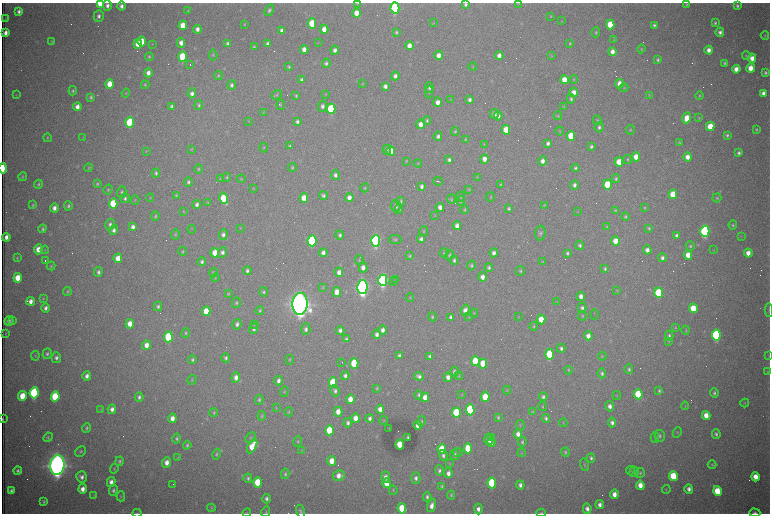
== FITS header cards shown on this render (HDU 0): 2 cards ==
NAXIS1  =                 1536 /fastest changing axis
NAXIS2  =                 1023 /next to fastest changing axis

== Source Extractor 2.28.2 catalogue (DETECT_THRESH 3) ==
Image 1536 x 1023 px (HDU 0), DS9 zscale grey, zoomed out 1/2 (1 PNG px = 2 x 2 image px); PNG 772 x 516 px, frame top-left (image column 1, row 1022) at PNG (2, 3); each listed source drawn as its Kron ellipse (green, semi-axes under 4 px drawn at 4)
Background 2880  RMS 33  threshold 99.3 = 3 sigma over >= 5 px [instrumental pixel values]
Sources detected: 588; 95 cannot appear on this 1/2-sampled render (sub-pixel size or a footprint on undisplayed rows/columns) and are neither listed nor drawn; the other 493 listed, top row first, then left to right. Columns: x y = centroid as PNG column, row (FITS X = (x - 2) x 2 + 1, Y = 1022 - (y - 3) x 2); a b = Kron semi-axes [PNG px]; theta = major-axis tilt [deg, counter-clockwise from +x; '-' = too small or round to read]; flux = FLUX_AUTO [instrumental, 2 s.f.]
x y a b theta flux
100 3 4 3 - 1.9e+05
358 3 4 3 - 6.8e+03
518 3 4 2 - 3.9e+03
465 4 3 3 - 1.4e+04
687 4 4 4 - 8.3e+03
107 6 5 4 - 2.8e+04
121 6 4 4 - 2.6e+04
737 6 4 3 - 1.4e+04
395 8 5 4 - 1.1e+06
269 10 6 4 59 1.6e+04
19 11 4 3 - 2.2e+04
188 11 4 3 - 6.7e+03
356 13 5 4 - 8.3e+04
99 16 6 5 - 2.5e+04
551 16 3 3 - 5.8e+03
5 19 3 1 - 2.1e+03
562 21 3 2 - 3.4e+03
312 23 5 4 - 2.8e+05
433 23 3 3 - 4.7e+03
715 23 3 3 - 1.1e+04
245 24 3 3 - 5.8e+03
610 24 5 4 - 2.0e+05
183 25 4 4 - 1.1e+05
654 25 3 3 - 1.3e+04
197 29 4 3 - 3.4e+04
324 29 4 4 - 6.5e+04
282 30 4 4 - 3.5e+04
396 32 3 3 - 1.0e+04
596 32 5 3 - 9.6e+03
720 32 5 4 - 2.4e+04
5 33 4 3 - 3.7e+04
765 36 4 3 - 7.3e+03
614 40 4 3 - 6.1e+03
51 41 4 3 - 5.2e+03
142 41 5 4 - 1.3e+05
181 43 5 4 - 4.0e+04
318 43 3 2 - 3.0e+03
570 43 4 3 - 8.0e+03
138 44 5 4 - 7.5e+04
152 44 3 2 - 4.0e+03
227 44 4 3 - 1.8e+04
268 44 4 3 - 2.3e+04
409 46 4 4 - 5.3e+04
254 47 4 3 - 6.9e+03
304 49 4 3 - 4.8e+04
641 49 4 3 - 7.2e+03
335 50 4 4 - 2.6e+04
709 50 4 4 - 3.7e+04
612 52 4 4 - 4.6e+04
213 55 5 4 - 9.4e+03
439 55 4 4 - 5.0e+04
499 56 4 4 - 4.2e+04
551 56 4 3 - 4.5e+03
746 56 4 4 - 6.8e+03
149 57 4 3 - 9.0e+03
182 57 5 4 - 3.0e+05
752 58 4 4 - 5.7e+04
658 60 4 3 - 1.2e+04
326 63 5 4 - 1.6e+04
725 63 4 4 - 1.2e+04
190 65 2 1 - 2.0e+05
289 67 4 3 - 9.4e+03
473 67 4 3 - 4.4e+03
751 68 4 4 - 9.4e+04
736 69 4 4 - 5.7e+04
148 73 4 4 - 4.2e+04
765 73 3 3 - 1.2e+04
218 76 4 4 - 8.8e+03
395 76 4 4 - 2.6e+04
574 79 4 4 - 7.0e+03
302 80 4 3 - 1.8e+04
564 80 4 4 - 1.0e+05
109 84 5 4 - 1.1e+05
362 84 3 3 - 3.9e+03
619 84 5 4 - 6.6e+04
145 85 4 3 - 8.9e+03
232 85 5 4 - 1.7e+04
385 86 4 3 - 2.4e+04
429 88 5 4 - 1.9e+04
624 88 4 3 - 6.5e+03
73 91 4 4 - 1.1e+04
429 92 6 3 87 6.8e+03
574 92 5 4 - 5.6e+04
126 93 4 3 - 6.2e+03
192 93 5 4 - 2.7e+04
763 93 4 4 - 2.9e+04
325 94 3 3 - 4.1e+03
16 95 3 2 - 3.3e+03
277 95 5 4 - 1.1e+04
649 95 4 3 - 4.6e+03
296 96 3 3 - 9.3e+03
700 96 4 3 - 7.2e+03
91 97 4 3 - 1.2e+04
451 99 4 3 - 4.6e+03
571 99 5 4 - 1.5e+04
470 100 4 3 - 2.1e+04
438 102 4 4 - 4.8e+04
199 105 5 4 - 1.2e+04
281 105 5 3 - 7.4e+03
171 106 3 3 - 1.3e+04
322 106 5 4 - 2.2e+04
77 107 4 3 - 4.2e+04
563 107 4 3 - 6.4e+03
331 109 5 4 - 5.9e+05
263 113 4 3 - 4.5e+03
494 114 5 4 - 3.3e+04
498 116 4 4 - 3.1e+04
558 116 4 4 - 7.1e+03
687 118 5 4 - 9.2e+04
699 118 4 3 - 5.7e+03
597 120 4 3 - 7.3e+03
248 121 4 3 - 4.6e+03
427 121 4 3 - 1.1e+04
297 122 4 3 - 1.7e+04
130 123 5 4 - 6.0e+05
421 124 5 4 - 6.2e+04
710 126 4 4 - 1.6e+05
599 127 5 4 - 1.7e+04
506 130 5 4 - 1.4e+05
630 130 5 3 - 7.4e+03
756 130 4 3 - 9.5e+03
455 131 4 3 - 8.4e+03
560 131 4 3 - 4.9e+03
727 135 4 3 - 1.2e+04
438 136 5 4 - 2.0e+04
571 136 5 4 - 2.3e+05
47 138 4 3 - 7.1e+03
83 138 4 3 - 4.6e+03
465 140 4 3 - 7.7e+03
548 143 4 3 - 2.0e+04
679 143 4 3 - 1.0e+04
484 144 4 3 - 4.5e+03
290 146 4 3 - 1.1e+04
591 146 4 3 - 1.4e+04
264 147 5 3 - 5.7e+03
192 149 3 3 - 4.1e+03
387 150 5 4 - 1.3e+04
146 151 4 3 - 4.7e+03
391 151 5 4 - 6.1e+04
739 153 4 4 - 1.6e+04
636 157 4 4 - 9.9e+04
687 157 4 4 - 5.3e+04
484 159 4 4 - 5.1e+04
628 159 4 3 - 7.6e+03
449 160 4 3 - 1.9e+04
406 161 4 3 - 5.2e+03
542 161 4 4 - 3.9e+04
619 162 4 4 - 1.4e+05
418 163 4 3 - 5.0e+03
292 167 4 3 - 9.6e+03
3 168 5 2 - 2.9e+05
89 168 4 3 - 6.5e+03
575 168 4 4 - 1.3e+04
199 169 4 4 - 7.8e+03
156 173 4 4 - 1.5e+04
335 175 5 4 - 2.3e+04
23 177 4 3 - 7.6e+03
227 177 4 3 - 8.7e+03
477 177 4 3 - 4.4e+03
220 178 4 3 - 5.1e+03
241 179 4 3 - 6.7e+03
616 179 4 4 - 1.0e+04
438 181 5 1 - 6.6e+03
188 182 5 4 - 1.5e+04
38 184 4 3 - 1.1e+04
97 184 4 4 - 1.1e+04
501 184 4 3 - 7.1e+03
574 185 4 4 - 2.2e+04
607 185 5 4 - 3.0e+05
422 186 4 3 - 2.2e+04
254 188 4 2 - 3.9e+03
365 188 4 4 - 7.6e+03
469 189 4 3 - 5.9e+03
108 190 5 4 - 1.0e+04
122 192 6 4 73 1.5e+04
673 194 5 4 - 1.8e+05
176 195 4 3 - 8.0e+03
323 196 4 4 - 1.6e+04
461 197 5 3 - 8.5e+03
491 197 4 3 - 5.6e+03
125 198 5 4 - 1.6e+04
150 198 4 3 - 4.7e+03
224 198 6 4 -78 2.6e+05
304 198 5 4 - 1.3e+05
349 198 4 3 - 4.5e+04
717 198 5 4 - 9.9e+03
451 199 5 3 - 6.7e+03
135 200 4 2 - 4.9e+03
401 201 4 4 - 9.7e+03
461 201 5 3 - 7.4e+03
113 203 5 4 - 2.5e+05
208 203 4 3 - 6.7e+03
197 204 4 4 - 2.4e+04
33 205 4 3 - 8.2e+03
544 205 4 3 - 5.2e+03
68 206 4 4 - 1.3e+04
396 206 5 5 - 2.4e+04
440 207 4 3 - 3.7e+04
54 208 4 4 - 3.7e+04
509 208 4 3 - 1.2e+04
645 208 4 3 - 6.4e+03
399 209 5 4 - 1.0e+04
465 210 4 3 - 8.2e+03
615 210 4 3 - 8.6e+03
183 211 4 3 - 4.5e+03
578 212 3 2 - 2.9e+03
435 215 4 3 - 4.3e+03
155 216 5 4 - 1.0e+04
625 216 4 4 - 1.0e+04
110 224 5 5 - 2.1e+04
733 225 4 4 - 8.6e+03
457 226 4 3 - 3.9e+04
133 227 4 3 - 3.0e+04
607 227 3 3 - 8.0e+03
240 228 3 2 - 3.3e+03
649 228 4 4 - 8.9e+03
43 229 4 3 - 1.2e+04
192 229 4 2 - 4.2e+03
114 230 5 4 - 2.4e+04
424 231 5 3 - 6.9e+03
705 231 5 4 - 1.3e+06
540 233 7 5 84 1.8e+04
175 234 5 3 - 6.7e+03
223 235 5 4 - 2.5e+04
340 235 4 4 - 1.6e+04
677 236 4 3 - 2.5e+04
6 237 4 3 - 3.7e+04
741 237 3 2 - 3.7e+03
395 239 6 4 -6 9.6e+03
421 239 4 4 - 2.3e+04
312 241 5 4 - 7.9e+05
376 241 6 4 89 1.7e+06
616 241 4 4 - 1.0e+05
580 245 5 4 - 1.7e+04
690 246 5 4 - 1.2e+04
38 249 5 4 - 8.4e+04
45 250 4 3 - 4.7e+03
647 250 4 4 - 3.5e+04
714 250 4 2 - 3.3e+03
183 251 4 3 - 8.5e+03
222 252 5 4 - 2.4e+04
215 253 5 4 - 1.1e+05
323 253 4 3 - 3.2e+04
444 253 4 3 - 7.7e+03
494 253 4 4 - 2.9e+04
567 253 4 3 - 1.4e+04
748 253 4 4 - 6.1e+04
449 255 5 4 - 1.1e+04
688 255 5 4 - 9.0e+04
410 256 4 3 - 8.1e+03
17 258 4 3 - 7.4e+03
118 258 5 4 - 8.2e+04
662 258 4 4 - 2.1e+04
359 260 4 3 - 5.5e+03
454 260 5 3 - 1.4e+04
45 261 2 1 - 2.3e+03
202 262 4 4 - 1.7e+04
543 262 4 3 - 5.3e+03
51 266 4 3 - 7.7e+03
471 266 5 4 - 1.1e+04
363 268 5 4 - 3.7e+04
489 268 4 3 - 1.5e+04
605 269 4 3 - 1.1e+04
247 271 4 3 - 1.6e+04
520 271 5 4 - 1.0e+04
98 272 5 4 - 1.9e+04
339 272 5 4 - 4.5e+04
213 273 4 4 - 9.8e+03
483 277 4 4 - 4.2e+04
18 278 5 4 - 1.3e+05
215 278 4 3 - 5.9e+03
383 280 6 4 89 1.9e+06
396 280 2 2 - 2.0e+03
393 281 2 2 - 2.3e+03
323 287 4 3 - 5.7e+03
362 287 7 5 89 3.7e+06
617 290 4 3 - 4.9e+03
67 291 4 3 - 9.5e+03
263 292 4 3 - 1.1e+04
337 292 5 4 - 7.8e+04
659 293 5 4 - 4.1e+05
228 294 4 3 - 7.4e+03
581 296 4 4 - 4.2e+04
410 297 4 3 - 5.0e+03
43 299 4 3 - 6.5e+03
31 301 4 3 - 4.0e+04
557 302 4 3 - 4.1e+03
236 303 5 4 - 1.2e+04
300 304 11 7 86 1.0e+07
158 306 4 4 - 1.5e+04
46 308 4 4 - 2.4e+04
582 308 5 4 - 1.7e+04
693 308 5 4 - 1.6e+05
465 310 5 4 - 4.2e+04
769 310 6 3 88 8.2e+03
206 311 5 4 - 1.3e+05
260 311 4 3 - 9.5e+03
474 313 4 3 - 4.9e+03
594 314 5 1 - 3.3e+03
582 316 4 3 - 6.7e+03
432 317 4 3 - 9.8e+03
451 317 4 4 - 2.0e+04
469 317 4 3 - 5.4e+03
518 317 3 3 - 3.7e+03
541 319 5 4 - 1.3e+05
9 321 5 4 - 2.3e+04
12 321 4 3 - 7.2e+03
130 324 5 4 - 7.7e+04
237 324 5 4 - 2.4e+04
254 325 2 1 - 2.1e+03
534 326 4 3 - 7.0e+03
675 328 4 3 - 5.2e+03
254 329 5 4 - 1.8e+04
306 329 5 4 - 2.2e+04
340 330 4 4 - 2.4e+04
383 330 4 4 - 3.0e+04
686 330 4 3 - 7.1e+03
5 333 3 2 - 4.2e+03
186 333 5 4 - 9.5e+03
377 334 4 4 - 2.7e+04
716 335 5 4 - 9.9e+05
588 336 4 4 - 5.0e+04
669 336 5 4 - 1.5e+04
168 337 5 4 - 5.7e+05
346 339 4 3 - 1.3e+04
669 341 4 3 - 5.9e+03
146 345 4 4 - 5.2e+04
561 348 4 4 - 1.8e+04
47 354 5 4 - 1.6e+04
550 354 5 4 - 3.7e+05
35 356 5 3 - 6.9e+03
399 356 4 3 - 2.0e+04
430 356 4 3 - 1.5e+04
602 356 4 3 - 6.5e+03
769 356 3 3 - 4.0e+03
56 358 5 4 - 2.3e+04
226 358 4 3 - 1.6e+04
192 360 4 3 - 1.2e+04
290 360 5 3 - 6.0e+03
475 361 5 4 - 2.8e+05
342 362 2 1 - 2.6e+03
354 363 5 4 - 3.4e+05
483 364 5 4 - 1.7e+05
629 369 5 4 - 1.3e+04
568 370 4 3 - 6.9e+03
768 371 4 3 - 5.8e+03
455 372 5 4 - 2.6e+04
602 373 5 4 - 1.6e+04
87 376 5 4 - 2.9e+04
345 376 4 3 - 2.1e+04
419 376 5 4 - 2.4e+04
459 376 4 3 - 5.7e+03
236 377 5 4 - 4.0e+04
448 377 4 3 - 3.7e+04
192 380 5 3 - 7.0e+03
278 381 4 3 - 2.7e+04
333 382 5 4 - 3.1e+05
377 388 4 3 - 8.1e+03
507 390 4 3 - 4.9e+03
335 391 6 4 -60 1.9e+04
659 391 4 3 - 1.1e+04
284 392 5 4 - 8.1e+03
34 393 5 4 - 9.9e+05
714 393 5 3 - 1.4e+04
462 394 4 3 - 4.0e+03
638 394 5 4 - 3.0e+05
419 395 4 4 - 1.4e+04
22 396 5 4 - 1.3e+05
617 396 4 2 - 4.5e+03
55 397 5 4 - 3.5e+05
139 397 4 4 - 1.9e+04
425 397 5 4 - 6.3e+04
485 397 5 4 - 1.9e+05
543 397 4 3 - 1.5e+04
350 399 4 4 - 7.9e+04
259 400 5 3 - 1.2e+04
745 403 4 4 - 6.2e+03
610 406 5 4 - 3.5e+04
685 406 4 3 - 4.9e+03
542 407 4 3 - 7.0e+03
276 408 4 3 - 4.0e+03
101 409 4 2 - 3.6e+03
112 409 5 4 - 3.0e+04
380 409 4 4 - 4.8e+04
470 410 5 4 - 8.0e+05
289 412 4 3 - 6.9e+03
338 412 5 4 - 6.7e+04
532 412 4 3 - 5.9e+03
214 413 4 3 - 8.1e+03
456 413 5 4 - 4.6e+05
706 415 4 4 - 8.4e+04
262 416 5 3 - 7.8e+03
498 417 4 3 - 1.0e+04
172 418 5 4 - 5.4e+04
355 418 5 4 - 7.2e+04
370 418 4 3 - 2.3e+04
546 418 4 4 - 1.5e+04
3 419 4 1 - 7.3e+03
384 421 4 2 - 4.4e+03
421 421 5 4 - 1.1e+04
348 423 5 4 - 2.2e+04
563 423 4 3 - 5.3e+03
612 423 5 4 - 2.5e+04
418 425 4 3 - 4.6e+04
520 425 5 3 - 7.5e+03
87 428 5 4 - 1.2e+04
389 428 2 1 - 2.2e+03
329 430 5 4 - 2.8e+05
677 432 5 2 - 4.5e+03
518 434 5 4 - 4.0e+04
716 434 5 4 - 1.6e+04
660 436 6 5 - 1.4e+04
48 437 5 3 - 7.7e+03
250 437 6 3 45 6.7e+03
408 437 3 2 - 1.1e+04
491 437 2 1 - 1.4e+05
655 437 5 4 - 1.1e+04
177 438 5 4 - 1.4e+04
489 439 6 4 -86 5.0e+04
298 441 5 3 - 8.1e+03
491 442 5 3 - 3.4e+04
522 442 5 4 - 1.2e+04
187 445 4 3 - 1.1e+04
400 445 5 4 - 1.6e+05
252 446 8 4 63 1.3e+05
468 448 5 4 - 2.5e+05
442 449 5 4 - 2.0e+05
302 450 4 3 - 5.0e+03
81 452 6 5 - 1.3e+04
565 452 4 3 - 9.9e+03
458 453 5 4 - 8.5e+03
522 453 4 3 - 4.8e+03
217 454 5 4 - 1.1e+04
443 455 5 4 - 2.0e+04
455 455 5 4 - 1.9e+04
178 458 4 3 - 4.6e+03
591 458 4 4 - 1.5e+04
119 461 4 3 - 1.2e+04
332 461 5 4 - 8.7e+04
167 463 5 4 - 4.5e+04
449 463 4 3 - 4.8e+03
57 465 10 7 82 8.3e+06
584 465 6 3 -75 8.9e+03
712 465 4 3 - 7.0e+03
114 469 5 3 - 6.9e+03
18 471 4 4 - 1.5e+04
439 471 5 4 - 1.6e+04
630 471 5 3 - 6.4e+03
634 472 5 4 - 1.2e+04
448 473 5 4 - 3.8e+04
640 473 5 3 - 8.9e+03
285 474 5 4 - 1.2e+04
339 476 6 5 - 4.9e+04
673 476 5 4 - 2.7e+05
82 477 5 5 - 2.9e+04
386 477 5 4 - 3.2e+04
755 477 5 4 - 8.8e+04
248 478 5 3 - 1.3e+04
416 478 5 4 - 2.2e+04
111 482 5 4 - 3.5e+04
258 482 5 4 - 2.2e+05
387 483 5 4 - 1.5e+05
492 483 5 4 - 5.6e+05
173 484 2 1 - 4.1e+03
520 485 4 3 - 2.6e+04
640 485 5 4 - 7.9e+04
442 486 4 3 - 1.0e+04
82 489 5 4 - 4.7e+04
689 489 5 4 - 2.9e+04
393 490 5 4 - 7.3e+03
666 490 4 2 - 5.1e+03
11 491 4 3 - 2.0e+04
113 491 5 4 - 1.7e+04
717 491 5 4 - 2.2e+05
614 494 4 3 - 5.8e+04
94 495 4 3 - 4.3e+03
451 495 4 3 - 7.9e+03
121 496 5 3 - 6.3e+03
427 497 4 3 - 1.5e+04
266 499 5 3 - 2.2e+04
44 501 4 3 - 1.0e+04
432 505 7 4 71 4.7e+04
600 505 4 3 - 3.2e+04
211 508 4 4 - 6.4e+03
402 508 5 4 - 2.3e+05
478 509 5 4 - 3.5e+04
587 509 5 4 - 3.2e+04
300 511 7 4 -72 1.4e+04
266 512 5 3 - 7.9e+03
137 513 4 2 - 5.2e+03
247 513 4 3 - 4.8e+03
541 513 5 3 - 8.6e+03
755 513 5 3 - 1.5e+04
At the frame edge (FLAGS 8, measured only in part): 13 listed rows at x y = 100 3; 358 3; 465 4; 395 8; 3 168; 769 310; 769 356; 3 419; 300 511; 137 513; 247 513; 541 513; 755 513
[95 sub-pixel or undisplayed-footprint detections neither listed nor drawn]